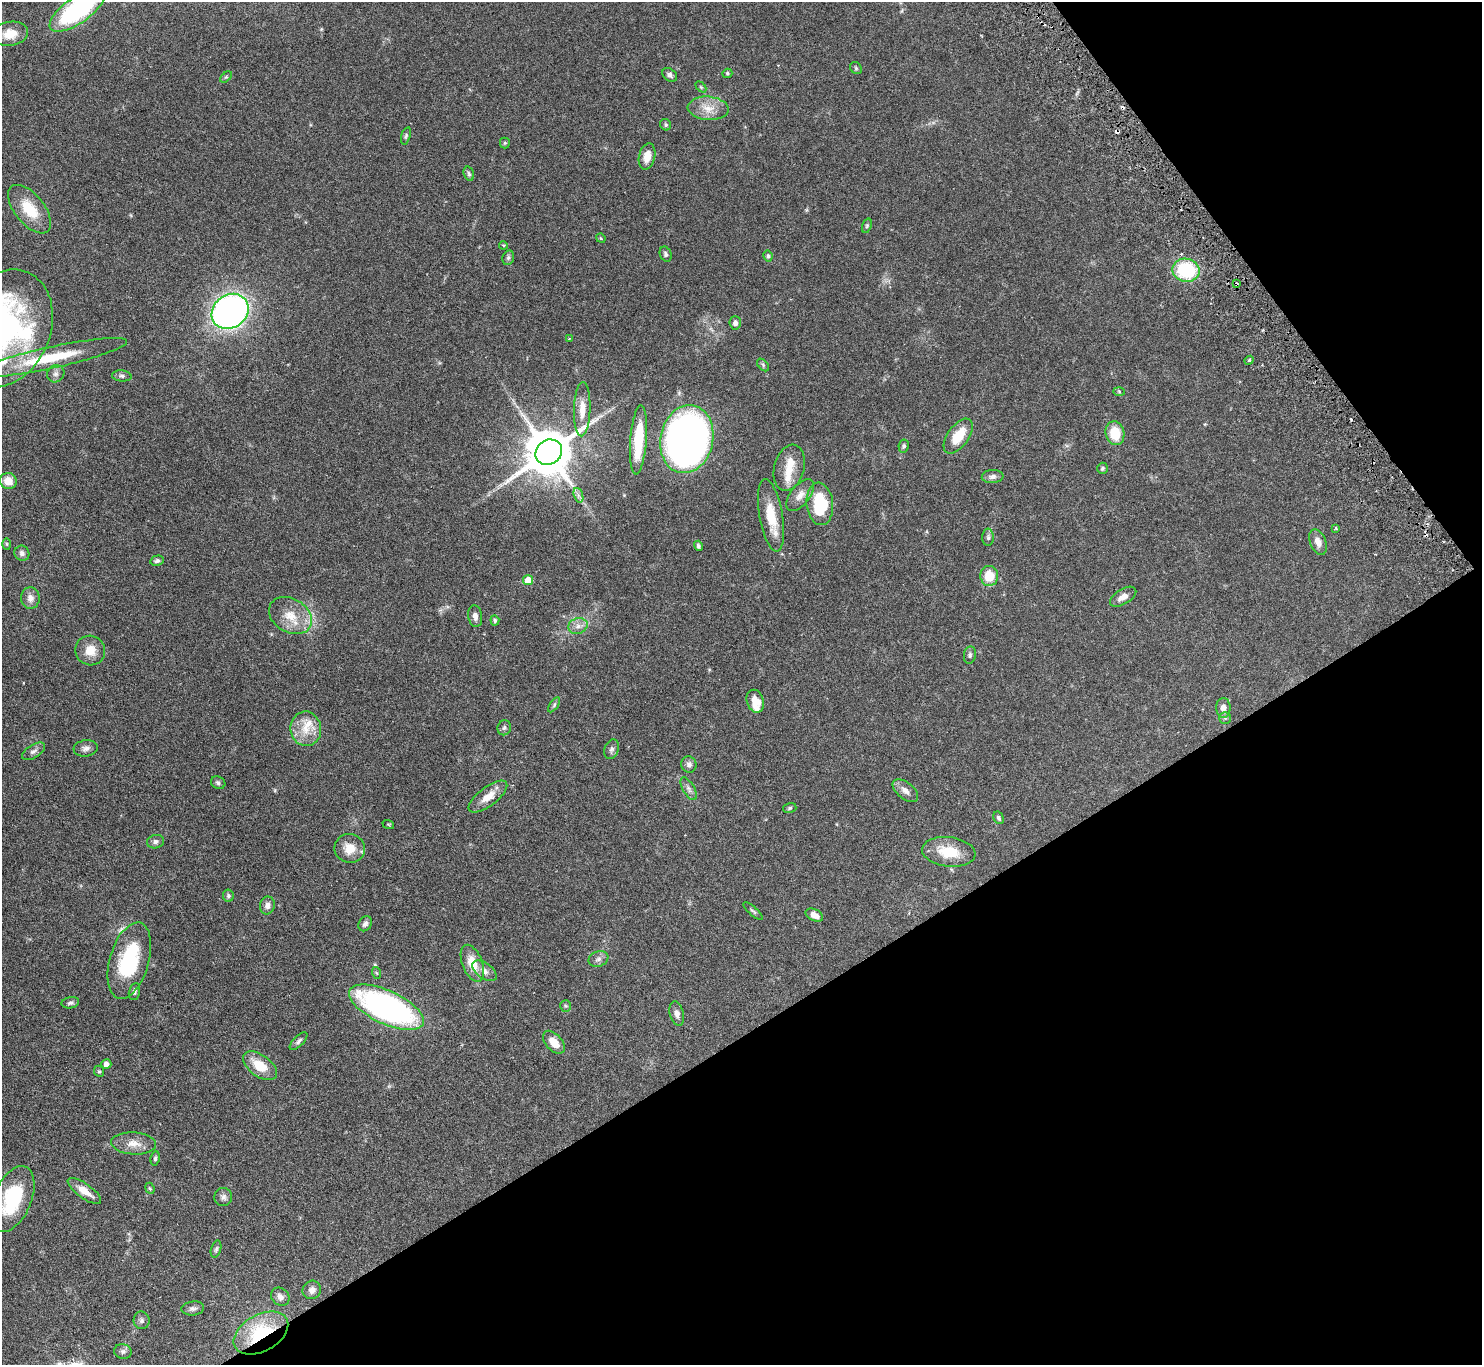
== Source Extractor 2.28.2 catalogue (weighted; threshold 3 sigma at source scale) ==
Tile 12 of 4 x 4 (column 4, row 3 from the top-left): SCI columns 4488-5967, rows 1696-3058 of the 6044 x 5994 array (HDU 1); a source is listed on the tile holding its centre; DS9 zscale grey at full resolution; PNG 1484 x 1367 px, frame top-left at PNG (2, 2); each listed source drawn as its Kron ellipse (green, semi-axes under 4 px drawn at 4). Shown black and unused: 31% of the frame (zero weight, under 3 of 6 exposures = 4% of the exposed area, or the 3 px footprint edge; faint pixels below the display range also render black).
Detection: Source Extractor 2.28.2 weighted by HDU 2 'WHT'; one run over the whole footprint, this tile lists its part. Background 0.0972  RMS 0.0035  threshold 0.0143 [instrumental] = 3 sigma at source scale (4.09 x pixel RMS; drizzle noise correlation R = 1.36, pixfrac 0.8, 0.05/0.05 arcsec/px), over >= 5 px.
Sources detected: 127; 1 inside a brighter object's white glare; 3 cosmic-ray / hot-pixel residue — neither listed nor drawn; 6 inside a brighter listed object's ellipse — not listed separately; the other 117 listed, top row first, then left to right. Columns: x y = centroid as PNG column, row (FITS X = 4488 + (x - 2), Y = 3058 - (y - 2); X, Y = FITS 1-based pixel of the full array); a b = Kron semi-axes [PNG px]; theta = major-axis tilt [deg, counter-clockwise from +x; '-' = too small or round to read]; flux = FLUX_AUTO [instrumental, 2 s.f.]
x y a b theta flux
78 10 33 13 36 45
10 34 18 12 9 4.7
856 68 6 5 - 0.5
727 73 5 4 - 0.42
670 75 8 6 -36 0.97
226 77 7 4 43 0.43
701 87 6 4 -45 0.36
708 108 20 11 -5 4.4
666 125 6 5 - 0.58
406 136 9 4 72 0.59
505 143 5 5 - 0.4
647 156 13 8 77 3.5
469 174 7 5 -73 0.59
29 209 29 15 -51 8.9
867 226 7 4 71 0.51
601 238 5 4 - 0.4
503 245 4 3 - 0.33
666 254 8 5 -68 0.78
768 256 5 4 - 0.57
508 258 7 5 75 0.65
1186 270 14 11 -11 20
1236 284 4 2 - 0.53
230 311 19 16 37 110
735 323 6 5 - 1.3
3 329 61 47 65 82
569 339 3 3 - 0.3
50 358 78 10 12 19
1249 360 4 4 - 0.49
763 365 7 4 -48 0.58
56 374 9 8 - 1.2
122 376 10 5 -5 0.82
1119 392 6 4 -2 0.37
582 409 27 8 88 3.9
1115 433 12 9 -77 8.1
958 436 20 10 54 7.8
687 439 34 26 78 160
638 440 35 8 86 14
904 446 6 5 - 0.64
549 452 14 12 35 1500
789 468 23 15 75 5.4
1102 468 5 5 - 0.52
993 477 11 6 4 1.3
8 481 8 8 - 4.2
578 495 7 4 -72 0.91
800 495 19 9 51 2.8
820 504 21 13 -84 15
771 515 37 11 -80 8.4
1336 528 3 3 - 0.42
988 537 9 5 90 0.77
1318 542 13 8 -68 2.2
7 544 6 4 -88 0.37
698 546 5 4 - 0.64
22 553 8 7 - 1.1
157 561 7 5 12 0.72
989 576 10 9 - 6.6
528 580 5 5 - 5
1123 597 15 7 31 2.6
30 598 10 9 - 2.1
290 616 23 17 -31 6.9
475 616 11 7 -80 1.3
495 620 5 4 - 0.56
578 626 10 7 17 1.7
90 651 15 14 - 4.4
970 655 9 6 82 0.8
755 701 12 8 -73 4
554 705 8 4 55 0.59
1223 708 10 7 89 1.9
1225 718 6 6 - 0.61
504 728 8 6 70 0.83
306 729 17 15 -82 5.7
86 748 12 8 6 1.5
612 749 10 7 73 1
33 751 13 6 33 1.2
689 764 8 7 - 1.2
218 783 7 6 - 0.74
689 789 13 6 -59 1.2
905 791 15 8 -39 2.2
488 797 23 9 37 4
790 808 6 5 - 0.52
999 818 6 5 - 0.69
388 824 6 3 -19 0.29
155 842 9 6 13 1.1
350 848 15 14 - 4.6
949 852 27 14 -7 8.4
228 896 6 5 - 0.58
267 906 9 7 78 1.5
753 911 12 3 -41 0.6
814 915 9 5 -27 2.3
365 924 8 6 57 1.2
598 959 10 7 21 1.3
129 961 39 19 74 25
472 963 19 10 -69 6.2
484 971 14 7 -36 1.9
377 973 6 4 -70 0.42
134 992 9 5 78 0.76
70 1003 9 5 11 0.81
566 1006 6 5 - 0.49
386 1007 40 16 -25 83
677 1014 12 7 -77 1.6
299 1041 11 5 45 0.9
554 1042 13 8 -48 4.4
106 1064 5 5 - 1.5
260 1066 19 10 -36 7
99 1071 6 5 - 0.47
134 1143 22 11 -3 3.9
155 1158 7 4 82 0.54
150 1188 6 4 -68 0.43
84 1191 20 7 -36 3.8
223 1197 9 9 - 1.3
12 1199 35 19 67 19
216 1249 9 5 74 0.65
312 1290 9 9 - 1.6
280 1297 10 8 -48 1.5
193 1308 11 7 6 1.2
142 1320 9 8 - 0.99
261 1333 29 18 29 22
123 1351 9 7 -14 0.98
Overlapping masked pixels (flux is a lower limit): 2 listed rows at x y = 1236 284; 261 1333
Isophote crosses this tile's border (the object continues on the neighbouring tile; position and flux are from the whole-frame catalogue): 3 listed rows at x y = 78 10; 3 329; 12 1199